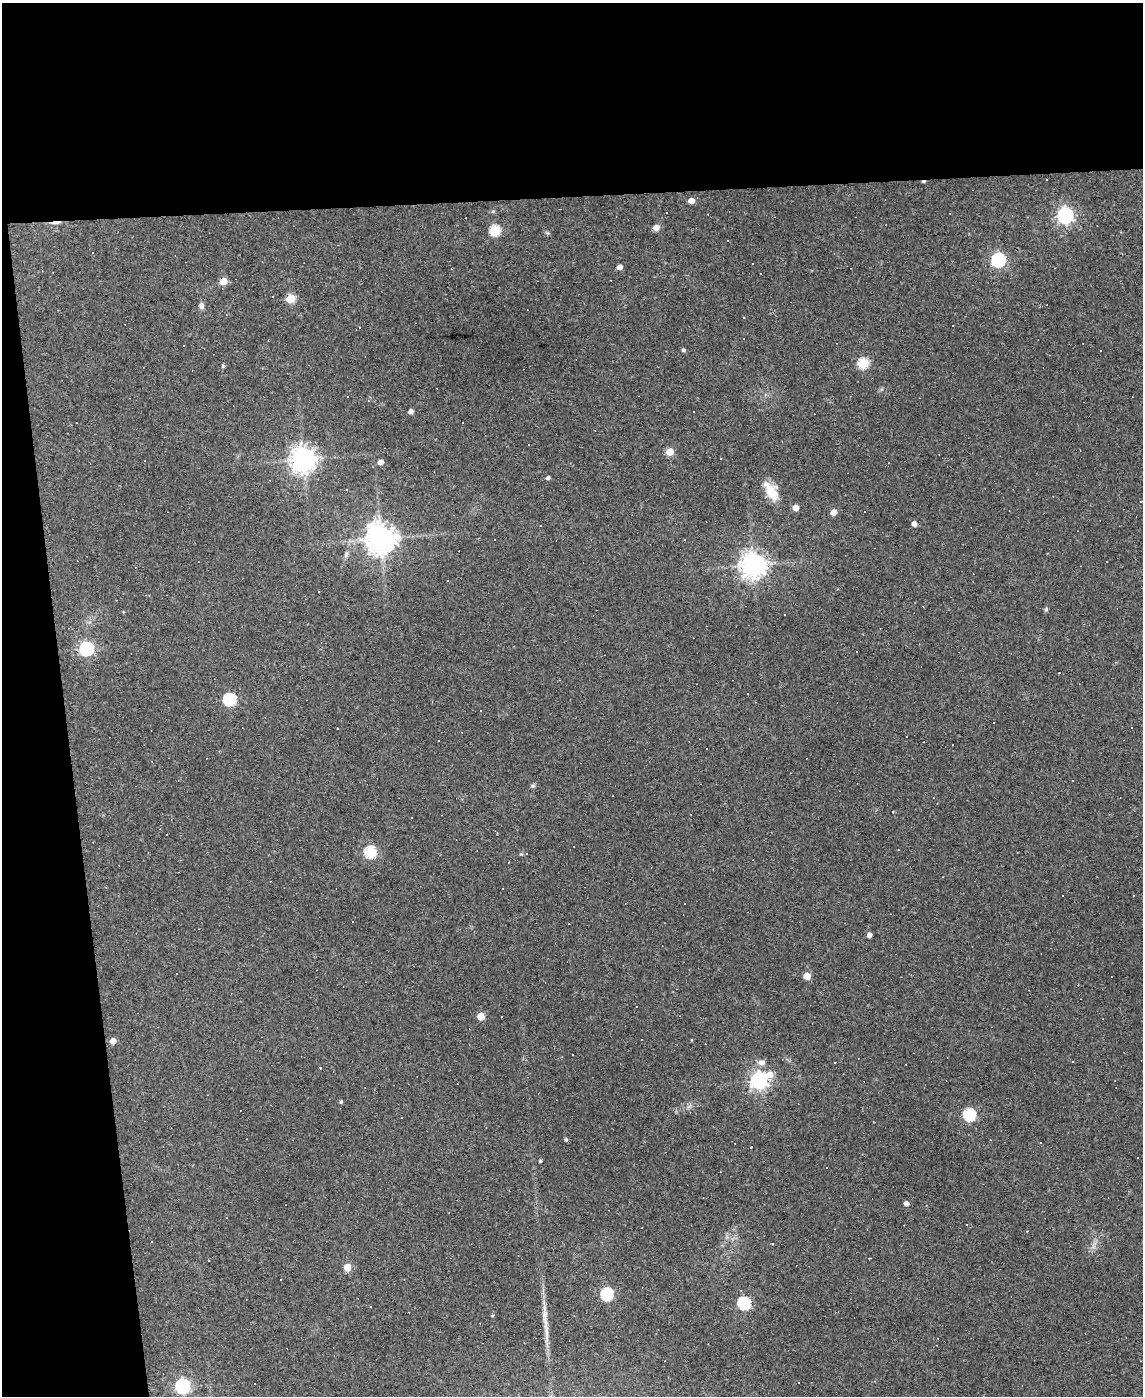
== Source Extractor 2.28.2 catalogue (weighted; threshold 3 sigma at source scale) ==
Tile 1 of 4 x 3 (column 1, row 1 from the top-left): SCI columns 1-1141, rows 3020-4413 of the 4564 x 4539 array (HDU 1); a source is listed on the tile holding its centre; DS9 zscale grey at full resolution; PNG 1145 x 1398 px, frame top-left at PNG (2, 3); no overlay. Shown black and unused: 19% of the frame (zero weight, under 3 of 4 exposures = <1% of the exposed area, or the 3 px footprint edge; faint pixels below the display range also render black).
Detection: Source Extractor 2.28.2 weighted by HDU 2 'WHT'; one run over the whole footprint, this tile lists its part. Background 0.0831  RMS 0.0059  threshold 0.0265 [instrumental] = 3 sigma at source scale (4.5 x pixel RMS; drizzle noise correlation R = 1.50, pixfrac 1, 0.05/0.05 arcsec/px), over >= 5 px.
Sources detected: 124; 58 cosmic-ray / hot-pixel residue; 1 long thin detection or spike segment (spike, bleed or trail) — not listed; the other 65 listed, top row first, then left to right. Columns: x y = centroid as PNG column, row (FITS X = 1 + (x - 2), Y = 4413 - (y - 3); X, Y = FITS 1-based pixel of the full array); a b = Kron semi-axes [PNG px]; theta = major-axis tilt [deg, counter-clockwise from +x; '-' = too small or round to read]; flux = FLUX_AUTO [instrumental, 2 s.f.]
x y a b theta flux
691 201 5 4 - 5.1
493 211 5 5 - 0.84
1065 216 7 6 - 180
55 223 16 4 7 2.5
656 228 6 5 - 4.6
495 230 6 5 - 43
998 260 7 6 - 96
753 263 3 2 - 0.44
620 267 5 4 - 3.2
223 281 5 5 - 12
290 298 5 5 - 24
201 306 9 6 90 1.9
743 317 3 3 - 0.92
183 346 3 2 - 0.54
683 350 5 4 - 1.1
863 363 6 5 - 41
223 366 4 4 - 0.99
411 411 4 4 - 2.8
669 452 5 5 - 14
303 459 8 8 - 530
380 462 5 4 - 2.8
548 478 5 4 - 1.5
771 491 25 13 -59 12
795 508 5 4 - 6
833 512 5 4 - 5.8
914 524 5 4 - 3.4
541 525 3 3 - 3.7
380 539 10 10 - 720
494 539 2 2 - 0.39
346 554 8 5 72 1.4
753 565 8 8 - 600
1046 609 6 4 75 1
87 649 6 6 - 96
1059 672 3 3 - 1.3
229 699 6 6 - 67
337 728 3 3 - 1.3
438 740 3 3 - 1.1
533 786 6 5 - 1
893 812 3 2 - 0.59
898 850 3 2 - 0.37
370 852 6 6 - 57
869 935 4 4 - 2.8
807 976 5 5 - 10
636 1007 2 2 - 0.54
481 1016 5 5 - 12
502 1016 3 3 - 2.9
113 1041 5 5 - 5.1
761 1062 9 7 1 2.9
320 1067 3 2 - 0.81
770 1074 7 7 - 6.5
759 1080 7 6 - 230
341 1102 5 4 - 0.79
969 1114 6 6 - 60
566 1140 4 4 - 1.2
752 1147 3 3 - 4.6
540 1161 4 3 - 0.84
906 1203 4 4 - 3.4
966 1225 3 3 - 2.4
209 1260 3 2 - 0.58
347 1267 5 5 - 13
607 1294 6 6 - 69
744 1303 6 6 - 75
370 1307 3 2 - 0.51
492 1316 4 3 - 0.61
182 1386 6 6 - 120
Overlapping masked pixels (flux is a lower limit): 1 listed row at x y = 55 223